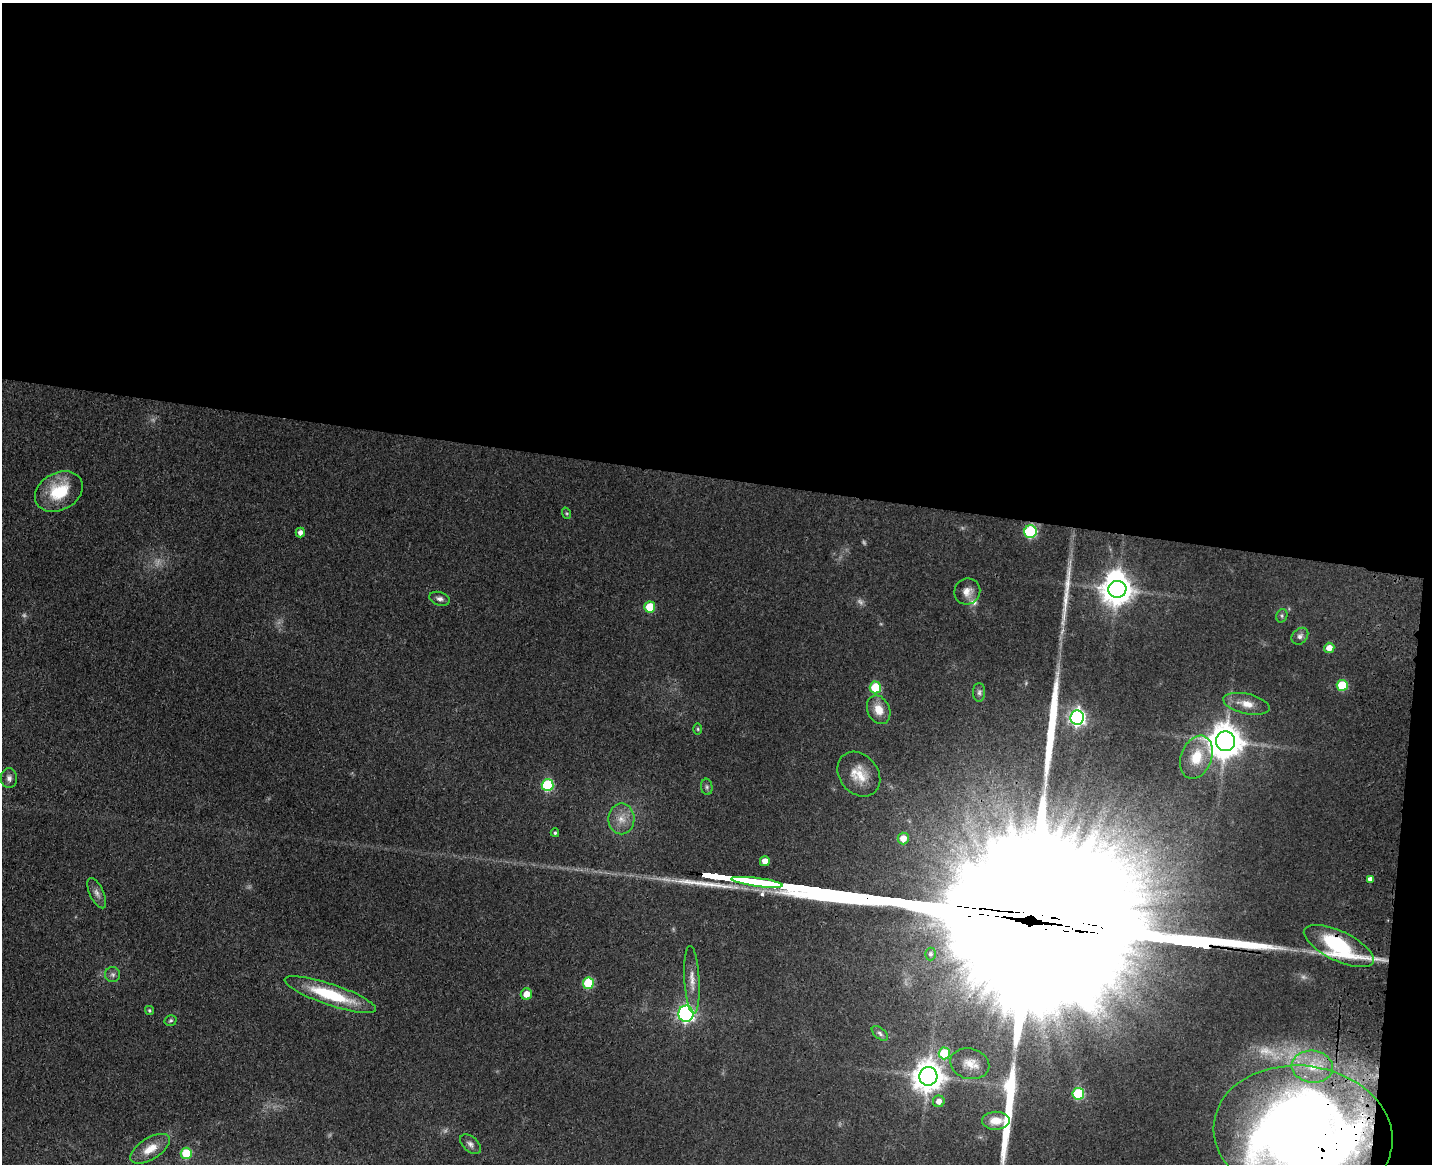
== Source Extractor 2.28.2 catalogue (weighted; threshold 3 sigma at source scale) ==
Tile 3 of 3 x 4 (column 3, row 1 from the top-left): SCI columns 3194-4623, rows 3506-4667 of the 4844 x 4684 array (HDU 1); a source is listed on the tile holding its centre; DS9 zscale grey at full resolution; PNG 1434 x 1166 px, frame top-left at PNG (2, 3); each listed source drawn as its Kron ellipse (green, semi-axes under 4 px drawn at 4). Shown black and unused: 42% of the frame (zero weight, under 3 of 4 exposures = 6% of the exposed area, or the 3 px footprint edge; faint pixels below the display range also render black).
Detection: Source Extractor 2.28.2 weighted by HDU 2 'WHT'; one run over the whole footprint, this tile lists its part. Background 0.0658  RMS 0.0061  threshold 0.0276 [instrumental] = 3 sigma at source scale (4.5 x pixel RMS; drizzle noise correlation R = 1.50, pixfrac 1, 0.05/0.05 arcsec/px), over >= 5 px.
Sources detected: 66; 7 too faint to see at this stretch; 1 inside a brighter object's white glare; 4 long thin detections or spike segments (spike, bleed or trail) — neither listed nor drawn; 1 inside a brighter listed object's ellipse — not listed separately; the other 53 listed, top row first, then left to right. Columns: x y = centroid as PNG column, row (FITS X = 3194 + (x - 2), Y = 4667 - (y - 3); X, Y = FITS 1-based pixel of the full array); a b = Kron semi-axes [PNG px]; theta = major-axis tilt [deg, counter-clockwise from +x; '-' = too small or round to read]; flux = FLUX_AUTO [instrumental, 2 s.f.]
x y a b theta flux
59 491 25 18 28 28
566 513 6 4 -71 0.87
1030 532 6 6 - 73
300 533 5 4 - 3.1
1117 589 9 8 - 1000
967 591 13 12 - 6.5
440 599 10 6 -18 2.8
650 607 5 5 - 22
1282 616 7 5 72 1.3
1300 636 9 7 45 2.5
1329 648 5 5 - 6.2
1342 685 5 5 - 32
875 687 6 5 - 28
979 692 9 6 89 2
1247 704 24 10 -13 9.1
879 710 15 11 -65 9
1077 717 7 7 - 220
698 729 6 4 -89 0.79
1226 741 10 9 - 1400
1196 757 22 15 69 18
859 774 24 19 -50 15
9 778 10 8 -90 2.8
548 785 6 6 - 61
707 787 8 5 -84 1.6
621 819 15 13 89 8.3
555 833 4 3 - 0.89
903 838 6 5 - 7.2
765 861 5 5 - 5.2
1370 879 4 4 - 2.6
757 882 26 3 -7 4600
97 893 16 7 -64 3.6
1339 946 38 14 -26 75
931 954 6 5 - 2
113 975 7 7 - 2.1
692 980 34 7 -87 7.9
588 983 6 5 - 35
526 994 6 5 - 7.3
330 995 48 10 -19 40
149 1010 5 4 - 1
686 1014 8 7 - 170
171 1020 6 5 - 1.1
880 1033 10 5 -39 1.9
944 1053 6 5 - 33
970 1064 20 15 -14 9.9
1312 1067 21 16 -6 16
928 1076 9 9 - 1100
1078 1094 6 5 - 45
939 1101 6 6 - 4.2
996 1121 14 9 1 8
1303 1134 90 68 -8 810
470 1144 12 7 -42 2.7
150 1149 22 11 32 9.9
186 1153 5 5 - 24
Overlapping masked pixels (flux is a lower limit): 3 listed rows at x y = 1030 532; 1339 946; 1303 1134
Isophote crosses this tile's border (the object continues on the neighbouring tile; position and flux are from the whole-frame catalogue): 1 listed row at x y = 1303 1134